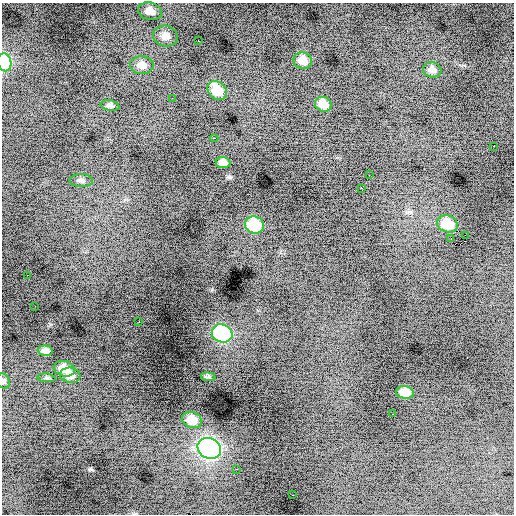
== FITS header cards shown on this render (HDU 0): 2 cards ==
NAXIS1  =                  512 / Axis length
NAXIS2  =                  512 / Axis length

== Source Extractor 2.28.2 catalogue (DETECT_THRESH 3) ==
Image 512 x 512 px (HDU 0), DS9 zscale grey, 1 PNG px = 1 image px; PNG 516 x 516 px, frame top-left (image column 1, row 512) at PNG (2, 3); each listed source drawn as its Kron ellipse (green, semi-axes under 4 px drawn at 4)
Background -1.16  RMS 1.2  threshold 3.66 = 3 sigma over >= 5 px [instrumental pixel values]
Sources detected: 37; all 37 listed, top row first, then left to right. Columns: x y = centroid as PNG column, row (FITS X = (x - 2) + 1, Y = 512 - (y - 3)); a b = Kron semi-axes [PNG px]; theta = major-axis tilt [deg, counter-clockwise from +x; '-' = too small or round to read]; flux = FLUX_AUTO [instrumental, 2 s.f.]
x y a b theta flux
150 11 12 8 -13 980
165 36 12 10 -10 850
198 41 3 2 - 580
303 61 9 8 - 1200
4 62 9 6 -74 6000
142 65 12 9 -4 780
432 70 9 7 -15 500
217 91 10 8 -43 1800
172 98 2 2 - 43
323 104 8 7 - 1200
110 105 9 5 -12 210
214 138 4 2 - 130
494 146 2 2 - 43
223 163 7 5 -5 600
369 175 2 2 - 160
81 180 12 6 -3 260
361 188 2 2 - 500
447 224 10 8 -19 2400
254 225 10 8 -22 4000
465 235 3 2 - 110
451 239 2 2 - 43
27 275 2 2 - 86
35 306 2 2 - 46
139 322 2 2 - 170
222 333 10 9 - 12000
46 351 7 5 -3 380
64 369 11 7 -13 1100
70 375 10 8 -8 760
208 377 7 4 -6 170
46 378 9 3 -5 140
3 381 8 6 -71 250
405 392 9 6 -14 1400
392 414 2 2 - 65
192 420 10 8 -18 1400
209 448 12 10 -25 32000
237 469 2 2 - 51
293 495 3 2 - 190
At the frame edge (FLAGS 8, measured only in part): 2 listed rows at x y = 4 62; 3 381